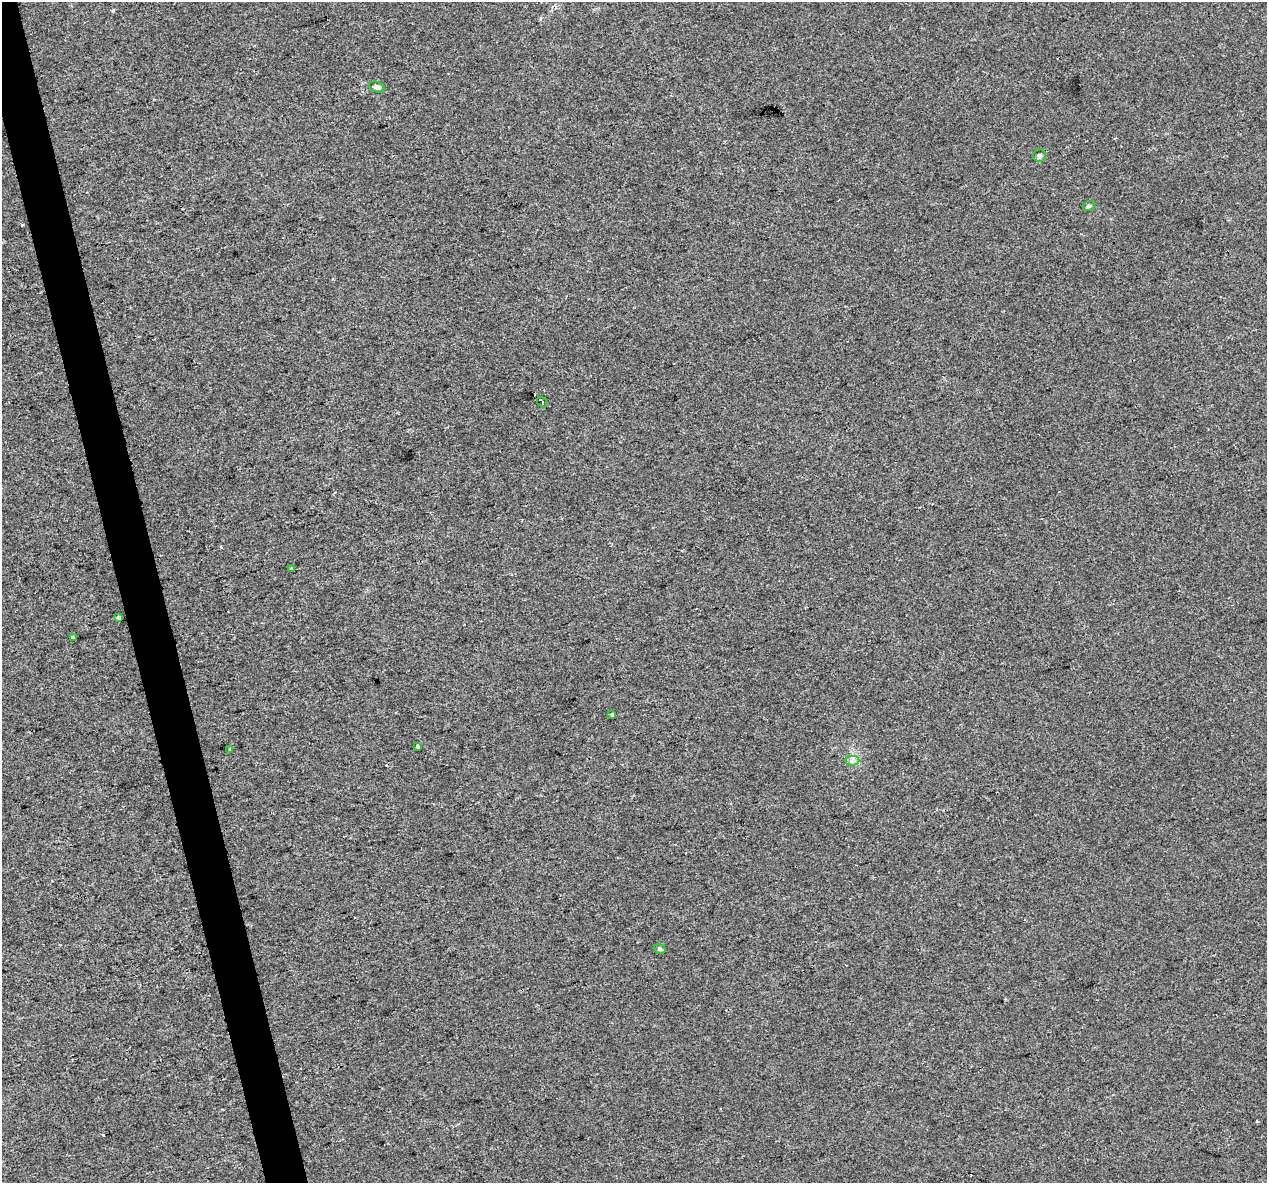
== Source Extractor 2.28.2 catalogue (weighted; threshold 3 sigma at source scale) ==
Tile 11 of 4 x 4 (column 3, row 3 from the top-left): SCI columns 2531-3795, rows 1269-2449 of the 5060 x 4850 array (HDU 1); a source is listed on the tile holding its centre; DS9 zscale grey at full resolution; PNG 1269 x 1185 px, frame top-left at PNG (2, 2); each listed source drawn as its Kron ellipse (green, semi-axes under 4 px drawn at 4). Shown black and unused: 3% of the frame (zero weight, under 2 of 3 exposures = <1% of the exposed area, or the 3 px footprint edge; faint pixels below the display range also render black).
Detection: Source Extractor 2.28.2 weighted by HDU 2 'WHT'; one run over the whole footprint, this tile lists its part. Background 0.00547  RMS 0.0046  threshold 0.0208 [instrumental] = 3 sigma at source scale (4.5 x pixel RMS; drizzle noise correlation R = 1.50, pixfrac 1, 0.0396/0.0396 arcsec/px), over >= 5 px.
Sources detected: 17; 4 cosmic-ray / hot-pixel residue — neither listed nor drawn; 1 inside a brighter listed object's ellipse — not listed separately; the other 12 listed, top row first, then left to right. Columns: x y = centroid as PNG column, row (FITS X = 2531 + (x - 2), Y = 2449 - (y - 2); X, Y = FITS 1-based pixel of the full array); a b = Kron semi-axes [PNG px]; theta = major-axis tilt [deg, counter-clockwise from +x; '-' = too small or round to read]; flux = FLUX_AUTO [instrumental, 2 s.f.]
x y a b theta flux
377 87 8 5 -17 1.6
1040 155 6 6 - 1.2
1089 206 6 5 - 0.9
542 402 6 3 -50 3.7
292 568 3 3 - 1.9
119 618 4 3 - 1.6
73 637 3 3 - 13
612 714 4 4 - 0.86
418 746 3 3 - 5.5
230 749 3 3 - 1.2
852 761 7 5 0 1.3
660 949 6 4 -17 0.79